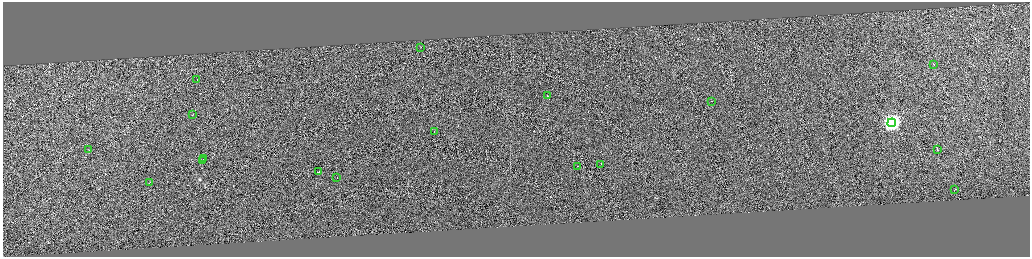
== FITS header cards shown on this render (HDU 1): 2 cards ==
NAXIS1  =                 4110
NAXIS2  =                 1018

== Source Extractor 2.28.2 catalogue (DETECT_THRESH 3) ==
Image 4110 x 1018 px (HDU 1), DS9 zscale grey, zoomed out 1/4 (1 PNG px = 4 x 4 image px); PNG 1032 x 259 px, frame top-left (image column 1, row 1017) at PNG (3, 2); each listed source drawn as its Kron ellipse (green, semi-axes under 4 px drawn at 4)
Background 0.00772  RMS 3.9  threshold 11.8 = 3 sigma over >= 5 px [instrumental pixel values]
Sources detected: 401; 383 cannot appear on this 1/4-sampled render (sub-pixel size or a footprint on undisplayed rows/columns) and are neither listed nor drawn; the other 18 listed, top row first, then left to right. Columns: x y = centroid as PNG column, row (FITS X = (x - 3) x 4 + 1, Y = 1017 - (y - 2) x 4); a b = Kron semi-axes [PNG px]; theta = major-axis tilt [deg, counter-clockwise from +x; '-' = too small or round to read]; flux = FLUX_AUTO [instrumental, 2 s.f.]
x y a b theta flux
422 47 2 1 - 10000
934 64 2 1 - 14000
198 80 2 1 - 11000
548 96 2 1 - 25000
712 101 2 1 - 14000
193 114 2 1 - 15000
892 122 4 4 - 670000
435 132 2 1 - 12000
938 149 4 1 - 67000
90 150 2 1 - 19000
204 158 2 1 - 24000
203 160 2 1 - 28000
602 164 3 1 - 24000
578 166 2 1 - 9800
319 172 2 1 - 17000
338 177 2 1 - 11000
150 182 3 1 - 19000
956 189 3 1 - 33000
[383 sub-pixel or undisplayed-footprint detections neither listed nor drawn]